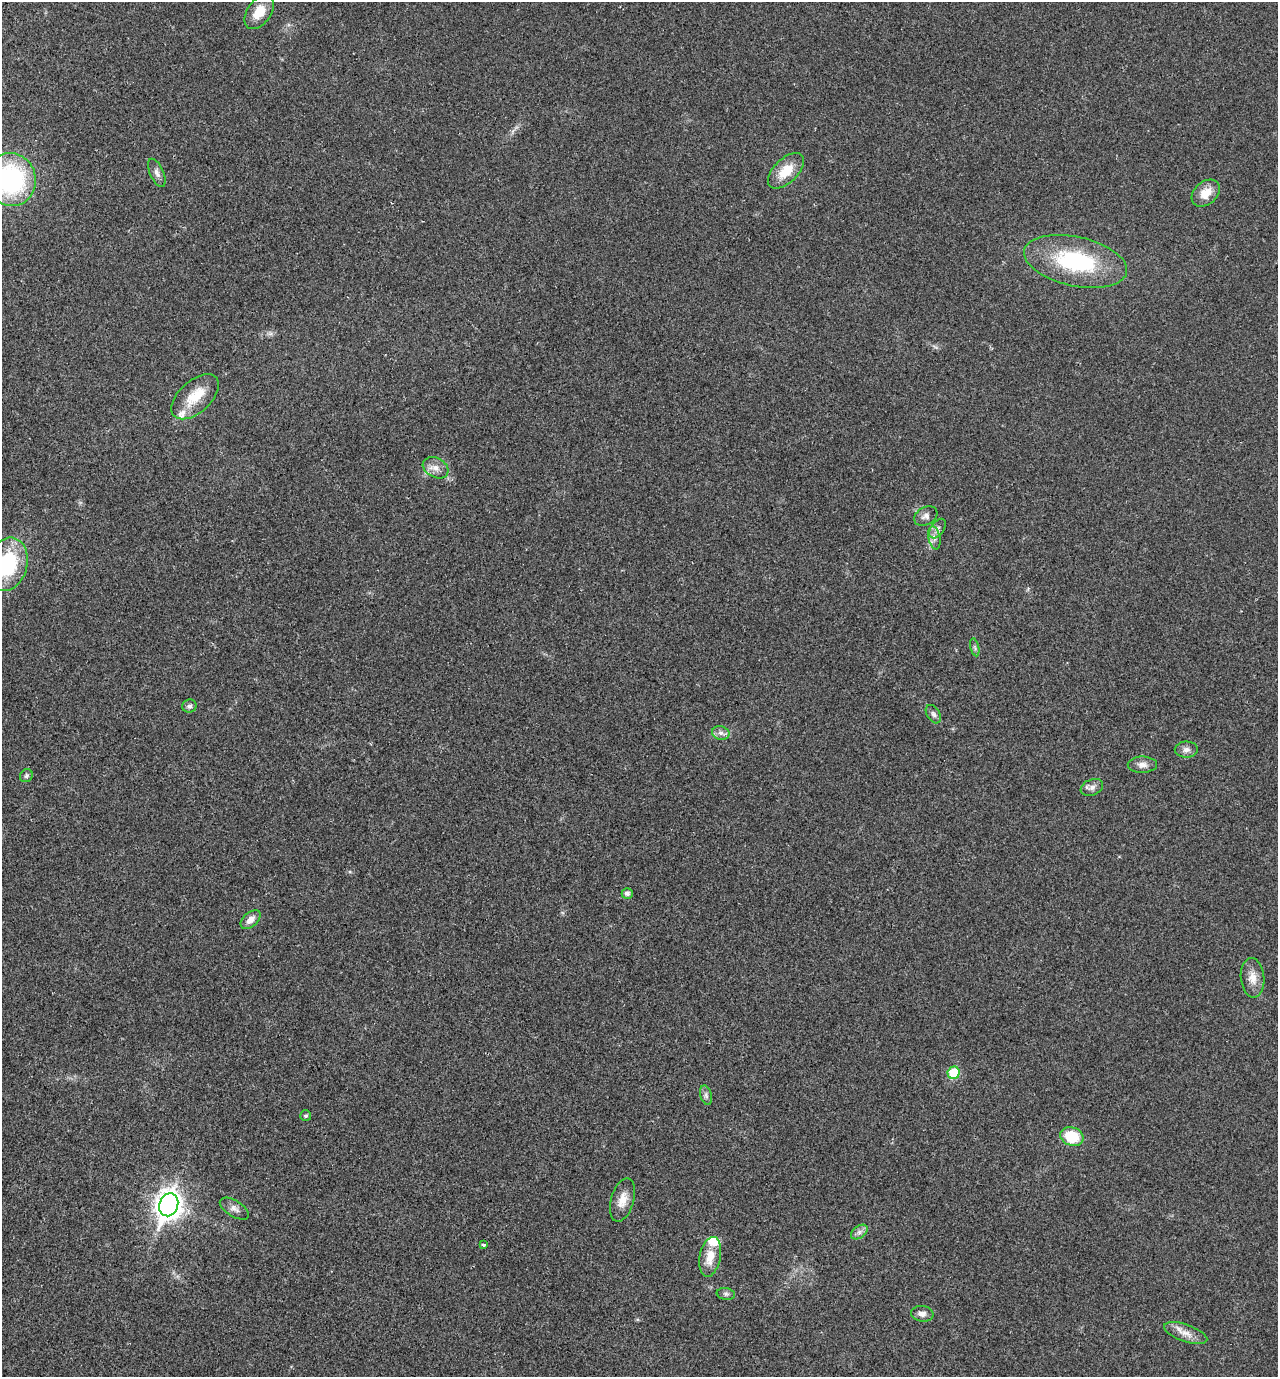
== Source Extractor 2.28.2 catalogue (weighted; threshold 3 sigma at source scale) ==
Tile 11 of 4 x 4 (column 3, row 3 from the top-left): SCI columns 2879-4154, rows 1401-2775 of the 5624 x 5552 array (HDU 1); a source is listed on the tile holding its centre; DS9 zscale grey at full resolution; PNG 1280 x 1379 px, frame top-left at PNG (2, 2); each listed source drawn as its Kron ellipse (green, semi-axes under 4 px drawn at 4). Shown black and unused: <1% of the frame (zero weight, under 2 of 3 exposures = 3% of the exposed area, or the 3 px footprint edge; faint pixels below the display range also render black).
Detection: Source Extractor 2.28.2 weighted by HDU 2 'WHT'; one run over the whole footprint, this tile lists its part. Background 0.0204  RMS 0.0053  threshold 0.024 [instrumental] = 3 sigma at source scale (4.5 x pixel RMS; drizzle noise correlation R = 1.50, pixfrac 1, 0.05/0.05 arcsec/px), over >= 5 px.
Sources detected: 38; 2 inside a brighter listed object's ellipse — not listed separately; the other 36 listed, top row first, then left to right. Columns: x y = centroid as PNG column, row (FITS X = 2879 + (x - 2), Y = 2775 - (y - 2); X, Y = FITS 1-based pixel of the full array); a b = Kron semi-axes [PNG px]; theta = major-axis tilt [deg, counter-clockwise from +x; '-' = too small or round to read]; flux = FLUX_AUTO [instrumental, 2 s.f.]
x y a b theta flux
259 12 19 11 54 9.4
786 171 22 12 44 11
157 173 15 7 -66 2.3
11 179 26 25 - 72
1206 193 16 11 41 7
1075 261 52 24 -12 50
195 397 28 16 42 12
436 468 13 9 -29 3.9
926 516 12 9 30 2.4
937 529 11 6 54 2.1
934 538 12 6 -78 2.4
7 564 27 20 74 39
975 647 9 3 -77 0.94
189 706 7 6 - 1.3
933 714 10 6 -57 1.7
721 733 9 6 -14 2.1
1186 750 11 8 2 2.5
1142 765 14 8 0 3
26 776 7 6 - 1.1
1092 787 11 8 21 2.3
627 893 5 5 - 1.8
251 920 12 7 42 3.5
1253 978 20 12 -85 5.9
954 1073 6 6 - 17
706 1095 10 5 -74 1.6
306 1116 5 5 - 0.89
1072 1136 12 9 -18 17
622 1200 22 11 73 6.3
169 1205 12 9 70 530
234 1209 16 8 -31 2.8
859 1232 9 6 36 1.9
483 1245 4 3 - 0.76
710 1257 20 10 78 7.7
726 1294 9 6 -9 1.3
922 1314 11 7 -9 2.7
1186 1333 22 8 -19 5.2
Isophote crosses this tile's border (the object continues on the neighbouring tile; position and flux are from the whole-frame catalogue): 2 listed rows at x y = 11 179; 7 564